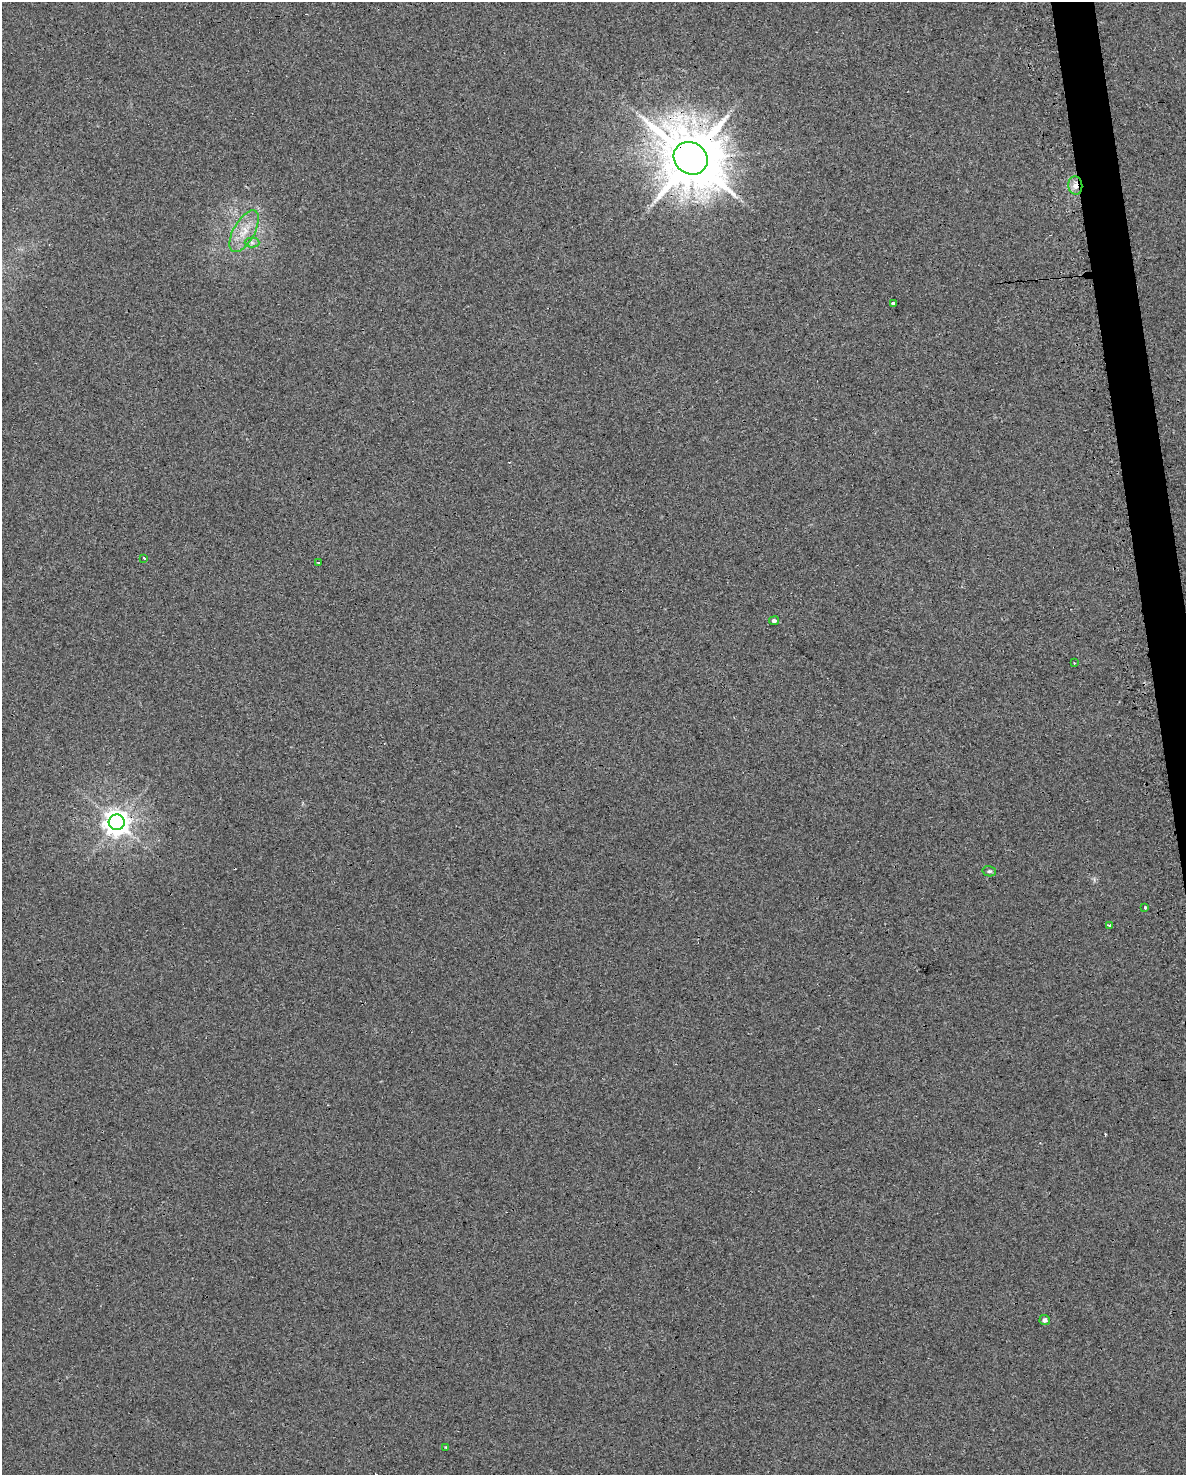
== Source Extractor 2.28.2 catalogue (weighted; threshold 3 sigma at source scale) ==
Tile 6 of 4 x 3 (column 2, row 2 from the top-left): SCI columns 1222-2405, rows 1536-3008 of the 4772 x 4534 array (HDU 1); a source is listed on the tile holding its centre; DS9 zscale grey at full resolution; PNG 1188 x 1477 px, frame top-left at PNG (2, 2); each listed source drawn as its Kron ellipse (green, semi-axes under 4 px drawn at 4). Shown black and unused: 2% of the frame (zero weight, under 2 of 3 exposures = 3% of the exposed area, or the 3 px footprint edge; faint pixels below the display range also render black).
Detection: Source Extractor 2.28.2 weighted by HDU 2 'WHT'; one run over the whole footprint, this tile lists its part. Background 0.0301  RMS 0.013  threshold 0.0601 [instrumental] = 3 sigma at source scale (4.5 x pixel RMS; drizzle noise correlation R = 1.50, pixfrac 1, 0.0396/0.0396 arcsec/px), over >= 5 px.
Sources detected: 17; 2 cosmic-ray / hot-pixel residue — neither listed nor drawn; the other 15 listed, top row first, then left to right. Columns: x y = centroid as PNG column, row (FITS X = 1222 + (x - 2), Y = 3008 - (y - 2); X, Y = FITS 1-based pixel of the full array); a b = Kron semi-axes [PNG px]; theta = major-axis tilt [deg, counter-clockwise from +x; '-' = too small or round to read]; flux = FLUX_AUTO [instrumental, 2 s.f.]
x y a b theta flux
691 158 18 15 -35 9200
1075 185 9 7 -83 8
244 231 23 10 61 23
252 242 7 5 -1 3.3
893 304 4 3 - 10
144 558 3 2 - 2
318 563 3 2 - 2.4
774 621 5 4 - 3.6
1074 663 3 2 - 1.3
117 822 8 8 - 1400
989 871 7 5 -12 2.5
1145 907 3 3 - 1.6
1110 925 4 2 - 1.7
1045 1320 5 5 - 4.5
446 1447 3 3 - 1.2
Overlapping masked pixels (flux is a lower limit): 3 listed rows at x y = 691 158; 1075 185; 117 822